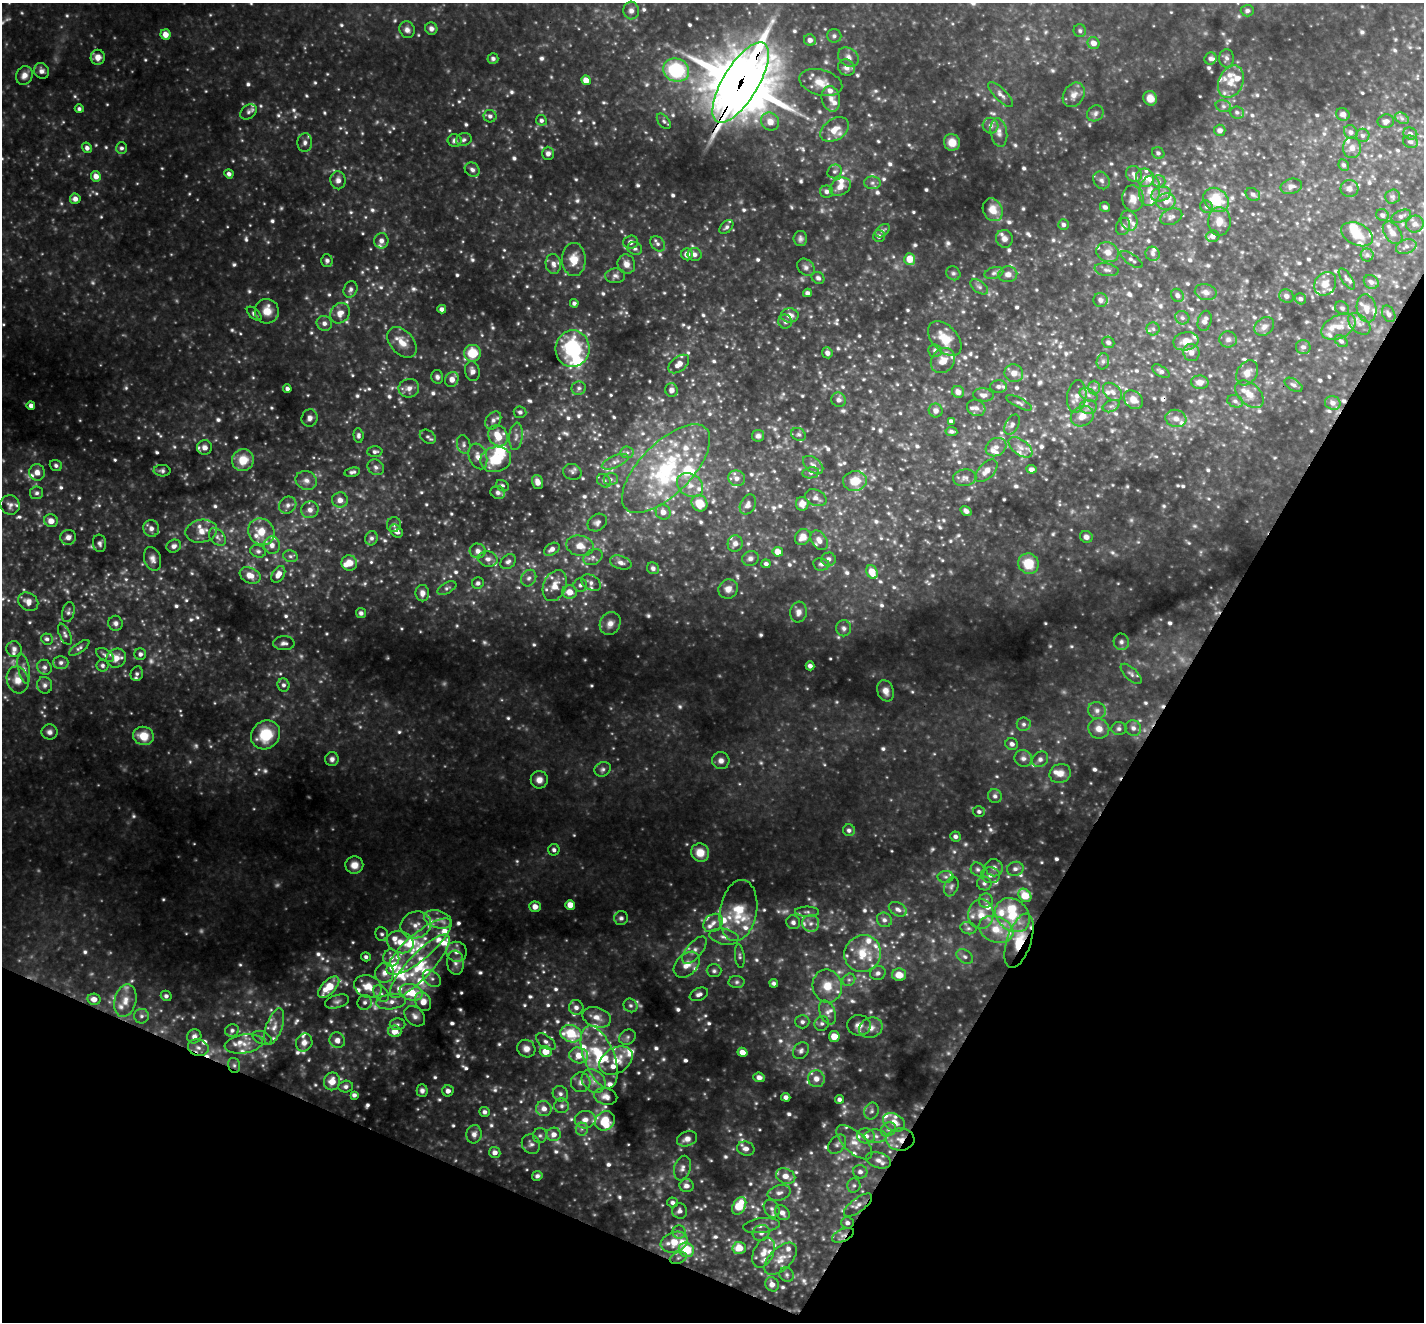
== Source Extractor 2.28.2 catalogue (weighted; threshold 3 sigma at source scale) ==
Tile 15 of 4 x 4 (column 3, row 4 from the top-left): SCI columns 2848-4269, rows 282-1601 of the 5694 x 5705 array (HDU 1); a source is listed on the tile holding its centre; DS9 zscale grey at full resolution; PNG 1426 x 1324 px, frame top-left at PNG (2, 3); each listed source drawn as its Kron ellipse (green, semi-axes under 4 px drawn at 4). Shown black and unused: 25% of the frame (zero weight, under 3 of 4 exposures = <1% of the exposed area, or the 3 px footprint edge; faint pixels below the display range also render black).
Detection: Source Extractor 2.28.2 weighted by HDU 2 'WHT'; one run over the whole footprint, this tile lists its part. Background 0.411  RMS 0.04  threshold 0.178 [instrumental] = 3 sigma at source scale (4.5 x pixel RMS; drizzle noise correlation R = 1.50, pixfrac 1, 0.05/0.05 arcsec/px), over >= 5 px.
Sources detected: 1294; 69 too faint to see at this stretch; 2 inside a brighter object's white glare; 4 cosmic-ray / hot-pixel residue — neither listed nor drawn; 150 inside a brighter listed object's ellipse — not listed separately; of the other 1069, all 500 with FLUX_AUTO >= 10.3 (the completeness limit of this list) listed and drawn (569 fainter detections not listed), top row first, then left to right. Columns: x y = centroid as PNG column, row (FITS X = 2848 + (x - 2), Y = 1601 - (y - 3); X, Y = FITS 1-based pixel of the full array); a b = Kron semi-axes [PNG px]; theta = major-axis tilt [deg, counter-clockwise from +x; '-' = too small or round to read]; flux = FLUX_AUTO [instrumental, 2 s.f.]
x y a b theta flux
631 11 9 8 - 19
1247 11 7 5 2 11
431 29 6 6 - 16
407 30 8 7 - 18
1080 31 6 6 - 10
165 34 5 5 - 40
834 36 7 7 - 12
810 40 6 5 - 22
1094 43 6 5 - 32
98 57 7 7 - 30
848 57 11 8 -39 23
1226 58 9 7 -89 16
493 59 5 5 - 12
1211 59 6 5 - 12
846 68 9 7 -37 23
676 70 13 11 -24 310
42 71 8 7 - 19
24 75 9 8 - 27
586 80 5 4 - 47
821 82 22 12 -15 64
1231 82 17 12 65 54
741 83 46 17 59 35000
1001 94 16 6 -45 20
1074 95 13 10 57 31
1150 98 7 6 - 35
831 99 13 9 -77 35
1223 106 8 6 -16 11
79 109 4 4 - 11
248 112 9 6 38 14
1237 112 7 6 - 11
1095 113 9 7 36 14
1343 114 7 6 - 17
490 116 6 6 - 14
1402 118 7 5 -31 10
541 120 5 5 - 11
664 121 9 5 -53 11
1386 121 8 6 12 15
770 122 9 8 - 36
990 126 8 8 - 16
835 129 16 10 33 61
1220 130 6 5 - 15
999 132 14 8 -81 25
1351 132 7 6 - 15
1410 134 7 6 - 14
1363 135 7 6 - 10
455 140 7 6 - 16
464 140 8 6 18 11
305 142 9 7 86 17
952 142 8 8 - 42
1410 142 7 6 - 11
87 148 5 5 - 17
121 148 6 5 - 12
1352 148 10 9 - 25
548 153 6 6 - 16
1158 153 6 5 - 12
1344 165 6 5 - 10
472 170 8 6 -37 14
835 171 7 6 - 12
229 174 4 4 - 15
1134 174 8 7 - 17
96 176 5 5 - 33
1145 178 9 9 - 26
338 180 9 7 -88 21
1101 180 9 7 -55 17
1159 181 6 6 - 10
872 183 8 6 -2 13
1291 186 11 7 13 19
840 187 11 8 31 31
1349 189 9 8 - 20
1150 191 15 10 81 45
827 192 7 6 - 14
1161 194 10 7 19 20
1253 194 8 6 -33 14
1392 197 7 7 - 10
1133 198 13 11 -80 39
75 199 5 5 - 22
1216 200 13 11 -38 130
1166 202 10 8 12 30
1105 207 5 5 - 12
1207 207 6 6 - 10
993 210 12 9 -63 48
1383 215 6 5 - 13
1401 216 10 5 22 13
1171 217 11 7 24 16
1129 220 10 8 -66 20
1219 221 14 11 87 40
1415 224 9 8 - 19
1063 225 5 5 - 13
1123 226 9 7 68 12
726 227 8 5 45 11
883 231 8 5 39 11
1393 233 12 8 -54 23
1357 234 17 11 -24 62
879 236 6 6 - 13
1213 236 7 5 3 21
800 239 7 7 - 13
1004 239 9 8 - 20
381 241 8 7 - 22
631 242 7 6 - 18
658 244 8 6 -46 15
1406 247 10 7 20 16
635 248 7 6 - 12
1108 252 11 9 -25 32
687 254 6 6 - 26
695 254 7 6 - 17
1153 254 7 7 - 11
1367 255 6 6 - 11
910 259 6 5 - 64
327 260 6 6 - 11
574 260 16 11 -90 62
1132 260 13 5 -35 13
553 264 10 7 -80 23
626 264 10 8 -64 29
806 267 9 7 -41 15
1107 270 12 6 -10 14
953 273 7 6 - 11
994 273 9 5 15 12
1008 274 9 8 - 23
615 276 10 7 3 16
818 278 6 5 - 12
1347 279 12 5 -56 13
1371 282 8 6 -32 16
1325 284 12 10 55 42
979 287 10 6 -37 13
350 289 8 6 69 15
1206 292 11 8 -12 22
807 293 4 4 - 13
1177 295 7 6 - 15
1286 296 7 6 - 16
1300 299 6 5 - 12
1100 300 7 7 - 14
574 303 4 4 - 11
1342 308 7 6 - 11
1367 308 14 9 -79 37
442 309 4 4 - 14
267 311 12 12 - 53
340 313 11 9 55 34
254 314 9 5 -44 13
1389 314 9 6 -62 13
790 315 9 7 -2 28
1182 318 7 6 - 11
1205 321 10 6 74 23
785 322 7 6 - 12
324 323 8 7 - 18
1359 324 13 8 -43 25
1264 327 11 8 40 22
1339 327 18 11 27 56
1153 329 6 6 - 11
945 338 20 12 -47 84
1228 339 9 8 - 16
1186 341 13 9 12 48
1341 341 7 5 -40 11
402 342 18 11 -48 59
1108 342 6 5 - 11
1303 347 7 7 - 15
573 349 18 17 - 310
935 351 7 6 - 12
1191 352 9 8 - 19
472 353 8 8 - 110
827 353 5 5 - 16
943 360 13 11 50 43
1103 361 8 6 76 11
679 364 12 7 38 36
472 371 10 7 -78 19
1161 371 10 5 -31 11
1014 373 9 8 - 30
1247 373 13 10 59 32
437 377 7 6 - 12
452 379 8 6 64 31
1200 382 8 6 -2 25
1294 385 10 5 -32 14
999 387 8 6 0 15
1094 387 7 6 - 11
409 388 10 9 - 26
579 388 7 7 - 11
287 389 4 4 - 14
671 390 6 6 - 21
958 392 6 5 - 27
1112 392 11 7 -42 21
1249 394 17 10 -42 46
983 395 10 6 -5 16
1089 395 9 6 -28 16
1077 397 16 9 82 38
839 400 7 7 - 17
1133 400 10 8 -41 40
1235 401 8 6 -20 12
1019 403 14 5 -27 12
1333 403 8 6 -20 18
31 406 4 4 - 19
1111 406 9 5 24 11
1088 407 8 7 - 16
976 408 9 8 - 17
936 410 7 6 - 19
520 412 6 5 - 10
1082 416 12 10 25 41
310 418 9 8 - 17
1176 418 10 8 -17 25
493 420 10 7 56 19
951 421 4 4 - 12
1012 425 11 6 61 15
951 431 6 4 -8 10
798 434 7 6 - 11
358 435 7 5 -86 12
498 436 11 9 -63 87
516 436 14 6 85 23
758 436 6 6 - 12
428 437 8 6 -34 11
464 444 9 6 -79 13
204 447 7 7 - 19
996 447 11 8 29 24
1020 447 14 7 -36 28
375 452 7 5 2 11
627 452 6 6 - 10
478 456 13 9 -71 36
496 459 15 12 12 130
243 460 11 10 - 80
615 462 14 6 23 22
56 465 6 5 - 11
813 465 11 7 -38 19
376 467 9 7 -35 14
666 469 57 26 45 470
1031 469 5 4 - 12
162 471 8 6 -2 11
986 471 14 7 45 32
37 472 8 8 - 27
352 472 8 4 12 12
572 472 9 7 -23 14
811 473 8 5 10 11
737 478 9 7 -22 22
965 478 11 8 10 20
611 479 7 6 - 11
306 480 11 9 -22 26
604 481 7 6 - 11
855 481 12 10 7 71
537 482 7 5 -72 28
690 485 14 11 -36 47
502 486 7 5 -31 11
498 492 7 6 - 15
37 493 6 6 - 11
816 498 11 8 -24 19
340 500 8 7 - 25
700 503 8 7 - 77
802 504 7 6 - 28
10 505 10 9 - 18
288 505 9 8 - 19
748 505 10 7 64 19
310 510 9 8 - 24
966 511 6 4 -35 14
663 512 8 7 - 30
51 521 7 6 - 31
597 523 10 8 35 17
394 525 7 7 - 11
151 528 8 8 - 21
201 531 16 11 11 47
396 531 7 5 -47 21
261 532 14 12 -50 76
68 537 8 7 - 23
217 537 10 6 -50 17
803 537 8 7 - 32
1086 537 6 6 - 17
371 538 7 6 - 13
819 540 11 7 -56 27
100 543 9 6 -84 14
735 544 8 7 - 20
272 545 8 8 - 25
174 546 7 6 - 16
580 546 14 10 -12 46
552 549 8 5 31 19
258 551 8 6 -18 11
478 551 8 7 - 18
778 552 5 4 - 40
290 556 7 5 -14 10
593 557 10 7 27 16
750 558 8 7 - 15
153 559 12 8 -72 22
488 559 10 7 -12 20
828 559 7 6 - 15
508 561 8 6 42 13
349 563 8 7 - 43
621 563 11 6 -19 19
766 564 4 4 - 10
821 564 8 6 -9 12
1028 564 10 10 - 110
653 568 6 5 - 13
872 572 7 5 -63 66
278 574 9 6 57 33
250 575 11 7 -23 37
529 578 9 7 58 15
478 583 6 5 - 12
591 583 10 7 -30 16
580 585 7 6 - 12
555 586 16 11 66 53
447 588 10 5 27 12
728 589 10 9 - 31
569 592 7 6 - 43
422 593 8 7 - 24
28 602 10 8 -31 28
68 612 10 6 78 12
798 612 10 8 82 23
361 613 5 5 - 11
116 623 7 7 - 15
610 624 12 10 61 31
844 628 8 7 - 15
65 634 11 5 -65 11
47 639 6 5 - 10
1121 642 8 7 - 14
284 643 11 7 0 16
79 648 12 5 34 12
14 649 8 7 - 15
140 654 6 6 - 15
105 655 10 5 -31 12
116 658 10 9 - 37
61 663 7 6 - 15
102 665 6 6 - 10
810 666 4 4 - 17
45 667 7 7 - 15
24 669 15 5 -79 20
137 674 7 6 - 11
1131 674 13 6 -44 15
18 680 13 10 -72 46
45 685 8 7 - 15
283 685 7 6 - 13
886 691 11 8 -69 29
1097 710 9 8 - 21
1024 724 7 6 - 12
1133 728 8 7 - 17
1099 729 11 10 - 36
1119 729 7 6 - 13
49 732 8 7 - 17
265 735 15 13 42 140
143 736 10 9 - 77
1012 744 6 6 - 17
1023 758 9 8 - 18
332 759 7 6 - 17
1040 759 9 7 42 16
721 761 9 8 - 23
603 769 8 7 - 14
1060 773 11 9 23 34
539 780 9 8 - 29
995 796 7 6 - 14
979 812 6 5 - 11
849 830 6 5 - 13
955 837 5 5 - 16
554 850 5 5 - 12
700 853 9 9 - 54
354 865 9 8 - 39
994 868 9 8 - 18
978 869 7 6 - 11
1015 869 8 7 - 16
990 875 9 8 - 20
946 877 8 6 -1 11
984 883 7 7 - 14
951 886 10 6 69 13
1025 895 7 5 -48 92
986 901 7 7 - 12
570 905 5 4 - 48
535 907 5 5 - 31
898 909 9 6 -30 18
738 911 31 18 80 150
807 912 12 5 -1 14
981 914 15 12 86 54
1013 915 19 15 -44 130
621 918 7 7 - 12
438 919 14 8 -19 40
884 920 8 7 - 15
793 922 7 6 - 16
713 923 10 8 39 26
811 923 8 8 - 22
416 925 15 13 20 58
968 928 8 6 -13 11
996 929 18 12 -20 78
382 934 7 6 - 12
724 937 15 8 -11 26
1019 941 28 12 72 130
400 942 13 11 -22 52
419 947 41 13 40 170
694 950 16 7 50 29
456 952 10 10 - 33
863 953 19 18 - 120
740 956 12 4 -83 11
366 957 5 4 - 11
965 957 9 6 -33 13
391 958 8 8 - 25
456 963 12 8 -83 26
687 965 15 10 45 46
420 966 42 12 47 180
714 971 7 6 - 11
385 973 10 9 - 35
878 973 8 7 - 15
899 975 7 6 - 47
432 979 10 7 -38 19
849 980 7 5 41 10
737 982 8 6 2 11
774 983 4 4 - 11
368 986 14 11 -19 65
827 986 16 14 -79 77
329 987 13 6 46 100
411 992 12 8 -16 120
381 993 9 6 -47 17
699 994 9 6 22 17
166 996 5 5 - 13
94 999 6 5 - 36
125 1001 16 11 77 50
337 1001 12 6 16 14
365 1002 7 7 - 15
391 1002 15 7 7 34
423 1002 10 7 -61 45
630 1005 7 6 - 12
576 1007 7 7 - 20
827 1012 12 7 -67 24
141 1016 7 7 - 14
415 1016 12 8 -43 22
597 1017 14 9 -17 40
802 1022 7 6 - 14
398 1024 8 6 -1 11
822 1024 7 7 - 13
859 1025 12 10 -7 31
274 1027 19 8 70 40
871 1028 12 9 22 31
232 1030 7 6 - 13
395 1031 6 6 - 48
571 1034 11 8 -18 170
194 1036 7 7 - 20
627 1037 9 7 36 14
834 1037 5 5 - 58
262 1038 10 6 -25 14
337 1040 8 7 - 24
304 1042 9 8 - 25
546 1042 11 6 -37 18
244 1044 19 9 9 44
198 1048 10 8 -17 23
526 1049 9 8 - 27
801 1051 9 7 55 15
546 1052 6 5 - 59
742 1052 5 4 - 35
579 1055 9 8 - 54
599 1057 33 15 -69 200
616 1061 18 12 30 77
234 1065 7 6 - 11
759 1077 6 5 - 19
816 1079 8 8 - 29
332 1081 9 8 - 45
594 1081 13 10 -44 36
581 1082 10 9 - 23
346 1087 7 6 - 13
422 1090 6 5 - 13
448 1091 5 5 - 18
560 1094 8 7 - 16
354 1095 4 4 - 12
606 1096 12 8 -13 25
786 1097 4 4 - 15
839 1099 4 4 - 14
562 1106 7 7 - 12
544 1109 8 7 - 27
872 1111 8 7 - 14
484 1112 5 5 - 13
585 1120 10 8 5 30
605 1121 10 9 - 91
894 1122 12 8 -28 45
582 1129 6 6 - 11
888 1129 8 6 39 16
474 1134 9 7 77 20
554 1134 7 7 - 27
540 1136 7 7 - 11
866 1136 9 7 -11 27
876 1136 11 6 -2 23
687 1139 10 7 20 25
900 1140 14 11 2 60
854 1142 22 10 -43 52
531 1144 10 9 - 17
837 1144 11 7 51 17
746 1149 9 7 -15 22
495 1152 6 5 - 20
878 1160 13 7 -17 24
682 1168 12 8 74 21
860 1172 7 6 - 16
537 1176 5 4 - 12
786 1176 10 7 -22 33
854 1185 7 6 - 11
686 1186 7 6 - 21
779 1193 12 7 16 20
672 1202 5 5 - 12
858 1205 17 7 37 27
739 1206 9 6 60 130
772 1209 9 7 -58 16
680 1211 7 7 - 17
782 1213 8 6 -47 23
847 1223 6 5 - 14
761 1226 18 7 7 26
679 1232 6 6 - 11
761 1233 9 7 25 17
843 1235 12 6 23 20
674 1242 14 10 21 87
739 1248 7 6 - 73
686 1250 8 7 - 130
764 1253 16 10 65 38
678 1258 9 5 19 11
781 1259 20 11 45 48
787 1275 7 7 - 11
772 1284 7 6 - 25
Overlapping masked pixels (flux is a lower limit): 5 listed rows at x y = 741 83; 1019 941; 234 1065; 900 1140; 843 1235
Isophote crosses this tile's border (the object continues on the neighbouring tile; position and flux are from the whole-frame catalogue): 1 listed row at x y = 741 83